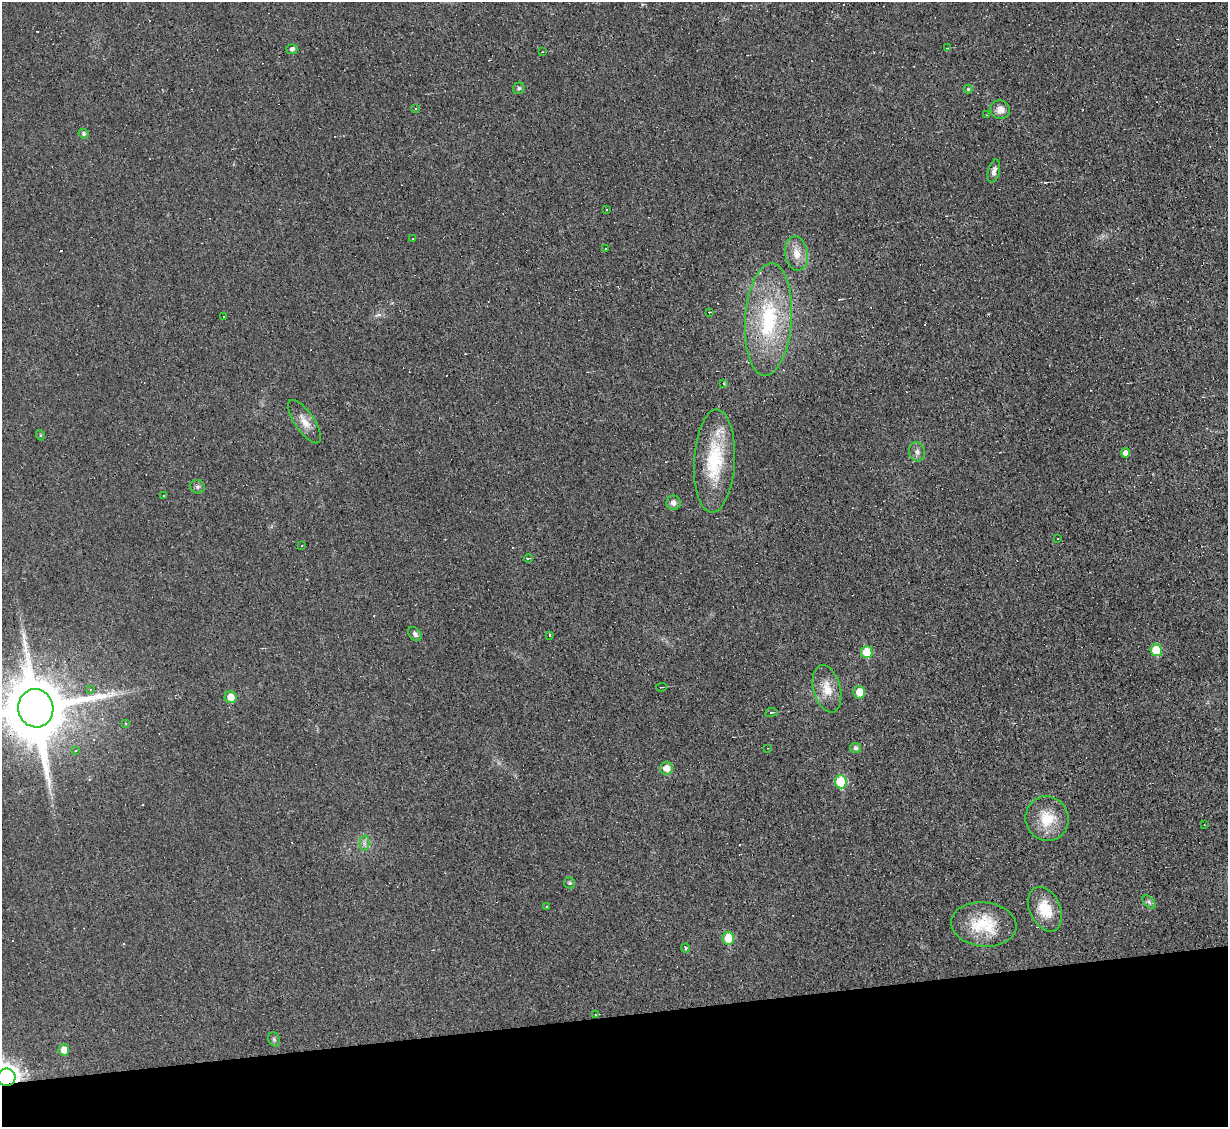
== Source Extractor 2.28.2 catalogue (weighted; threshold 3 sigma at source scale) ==
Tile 14 of 4 x 4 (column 2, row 4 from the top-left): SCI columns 1227-2452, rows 249-1373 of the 4905 x 4883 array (HDU 1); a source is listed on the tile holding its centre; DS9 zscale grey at full resolution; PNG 1230 x 1129 px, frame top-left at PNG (2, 2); each listed source drawn as its Kron ellipse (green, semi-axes under 4 px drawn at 4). Shown black and unused: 10% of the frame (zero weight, under 3 of 4 exposures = <1% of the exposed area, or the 3 px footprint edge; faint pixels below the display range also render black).
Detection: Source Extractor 2.28.2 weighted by HDU 2 'WHT'; one run over the whole footprint, this tile lists its part. Background 0.0225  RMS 0.0042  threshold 0.0189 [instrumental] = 3 sigma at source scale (4.5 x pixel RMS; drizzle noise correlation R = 1.50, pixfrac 1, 0.05/0.05 arcsec/px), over >= 5 px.
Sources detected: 84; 23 cosmic-ray / hot-pixel residue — neither listed nor drawn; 1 inside a brighter listed object's ellipse — not listed separately; the other 60 listed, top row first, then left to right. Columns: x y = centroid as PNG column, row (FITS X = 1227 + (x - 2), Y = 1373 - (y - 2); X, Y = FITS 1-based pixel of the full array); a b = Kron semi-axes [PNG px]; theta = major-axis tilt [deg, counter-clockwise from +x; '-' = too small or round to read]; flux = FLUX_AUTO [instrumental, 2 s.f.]
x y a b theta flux
947 48 3 2 - 0.3
292 49 5 5 - 1.5
542 52 3 2 - 0.25
519 88 6 5 - 0.84
968 89 4 4 - 0.38
415 109 3 2 - 0.64
1000 110 10 9 - 3.3
987 115 3 2 - 0.49
83 134 5 4 - 0.89
994 171 12 5 76 1.9
606 210 3 2 - 0.41
413 239 2 2 - 0.41
605 248 2 2 - 0.35
796 253 17 11 -81 5.2
710 312 3 2 - 0.28
224 317 3 3 - 1.4
768 319 56 23 86 40
724 384 3 2 - 0.43
304 422 25 9 -55 4.7
40 435 5 3 - 0.43
917 452 10 7 -75 1.8
1125 453 4 4 - 2.1
714 461 51 20 87 26
197 487 7 6 - 1
163 495 3 3 - 0.84
673 503 7 7 - 1.7
1058 539 2 2 - 0.3
301 545 3 3 - 0.97
528 558 4 2 - 0.36
415 634 8 5 -50 1.1
550 635 3 3 - 1.3
1156 650 6 5 - 12
867 652 6 5 - 11
661 687 5 2 - 0.31
827 689 24 13 -76 6.9
90 690 4 4 - 1
859 692 6 5 - 6.2
231 697 6 6 - 5
36 708 19 17 -80 4100
771 712 6 3 9 0.44
126 724 4 3 - 0.84
768 748 3 3 - 0.27
856 748 5 5 - 1.1
76 750 4 3 - 0.98
666 768 6 6 - 4
841 782 6 6 - 19
1047 819 22 21 - 12
1204 825 2 2 - 0.27
364 843 7 5 90 1.2
570 883 5 5 - 0.81
1149 902 8 4 -46 0.95
546 907 4 2 - 0.33
1045 909 23 15 -65 9.7
984 924 33 22 -6 17
728 938 6 6 - 8.7
686 948 5 4 - 0.47
595 1015 3 3 - 0.77
274 1039 7 5 -68 0.79
64 1050 5 5 - 4.3
7 1077 9 9 - 360
Overlapping masked pixels (flux is a lower limit): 2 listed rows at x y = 36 708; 7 1077
Isophote crosses this tile's border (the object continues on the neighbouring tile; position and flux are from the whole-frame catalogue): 2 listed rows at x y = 36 708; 7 1077